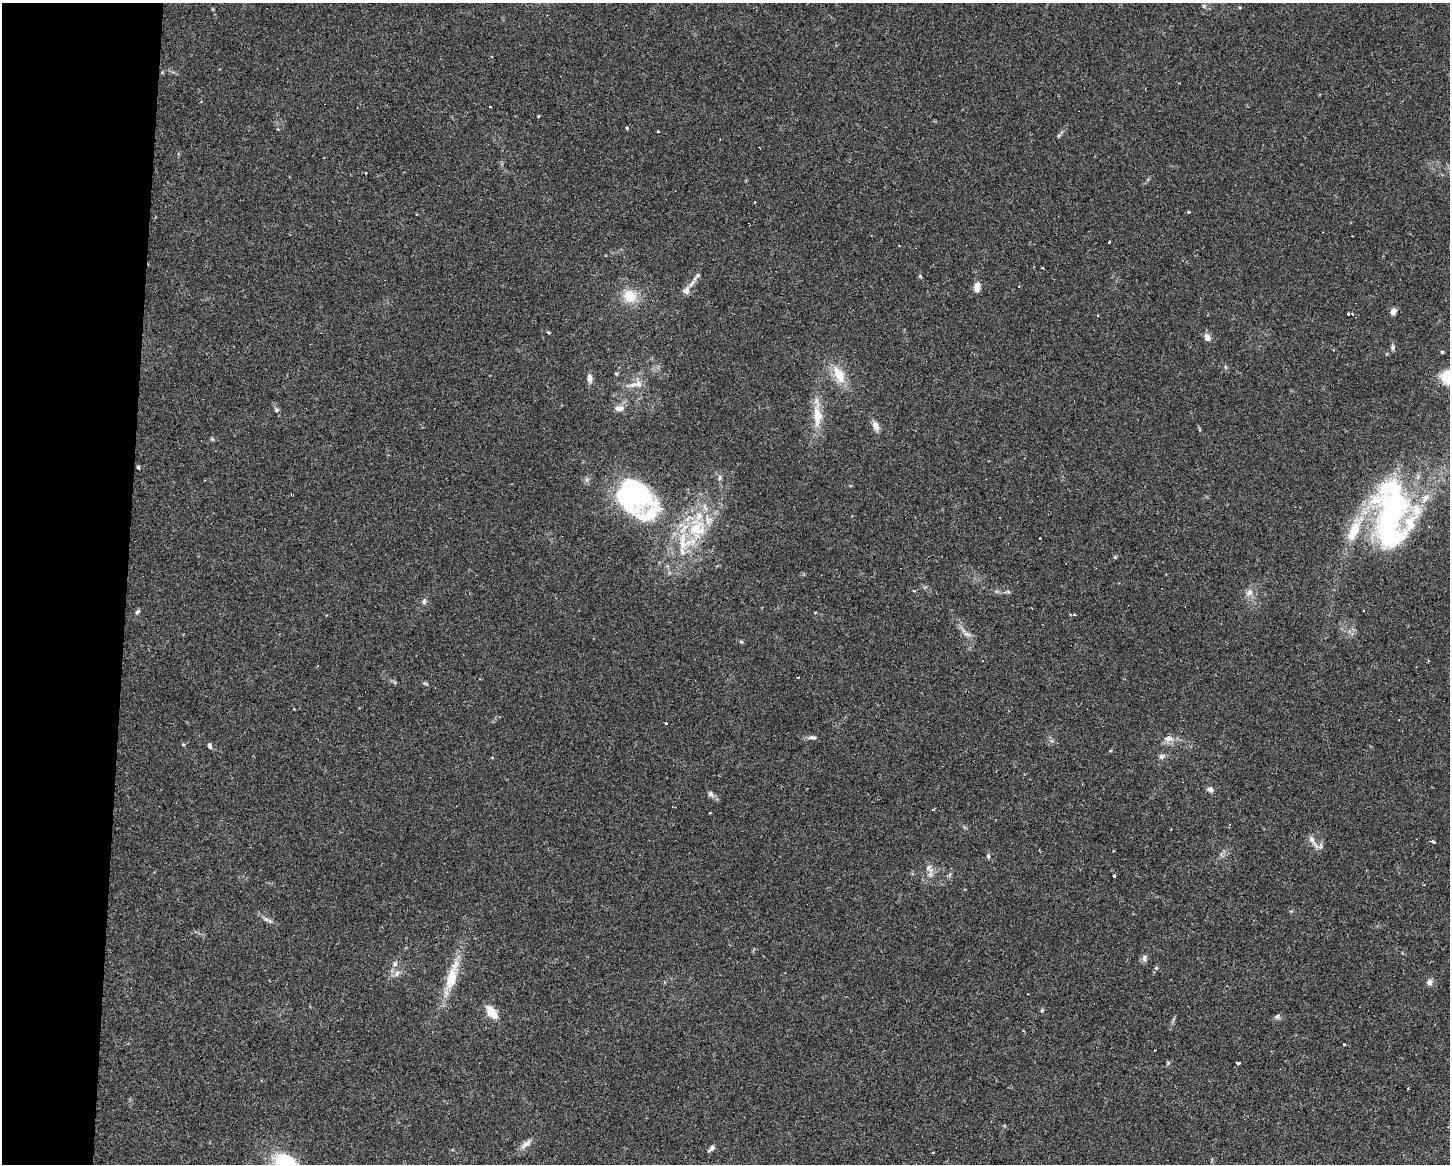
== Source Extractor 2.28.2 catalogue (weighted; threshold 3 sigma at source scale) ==
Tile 4 of 3 x 4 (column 1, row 2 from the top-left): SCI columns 298-1745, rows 2344-3505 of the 4749 x 4707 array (HDU 1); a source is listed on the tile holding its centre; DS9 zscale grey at full resolution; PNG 1452 x 1166 px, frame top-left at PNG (2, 3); no overlay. Shown black and unused: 9% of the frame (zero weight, under 2 of 3 exposures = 4% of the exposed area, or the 3 px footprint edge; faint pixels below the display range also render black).
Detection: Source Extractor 2.28.2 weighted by HDU 2 'WHT'; one run over the whole footprint, this tile lists its part. Background 0.0342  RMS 0.0051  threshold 0.0231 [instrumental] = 3 sigma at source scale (4.5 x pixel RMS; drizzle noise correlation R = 1.50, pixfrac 1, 0.05/0.05 arcsec/px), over >= 5 px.
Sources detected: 96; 4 inside a brighter object's white glare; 8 cosmic-ray / hot-pixel residue — not listed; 9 inside a brighter listed object's ellipse — not listed separately; the other 75 listed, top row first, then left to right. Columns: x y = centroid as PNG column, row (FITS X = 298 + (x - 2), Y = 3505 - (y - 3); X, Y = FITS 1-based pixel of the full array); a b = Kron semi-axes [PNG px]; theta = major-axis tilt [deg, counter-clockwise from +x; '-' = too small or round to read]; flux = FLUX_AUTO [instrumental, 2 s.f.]
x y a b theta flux
1204 6 6 5 - 0.92
492 57 3 3 - 0.39
490 106 3 2 - 0.47
627 127 3 3 - 1.6
278 129 5 4 - 0.47
658 132 3 3 - 1.3
1059 135 6 4 20 0.72
754 202 3 2 - 0.58
1188 212 3 3 - 2.7
1109 242 3 3 - 3.6
698 275 7 6 - 1.2
920 276 4 4 - 0.55
977 287 11 6 80 3.8
686 291 10 8 73 2.7
630 296 17 15 -32 10
1393 311 7 5 67 2.8
1348 313 3 3 - 1.1
1352 314 3 3 - 0.53
1097 316 3 3 - 0.52
548 332 5 3 - 0.55
1207 338 10 8 -50 2.3
1393 347 8 5 84 1.1
1442 352 4 4 - 0.56
616 373 5 3 - 0.54
839 375 23 11 -62 10
590 378 9 6 -88 2.7
639 384 9 8 - 3.1
619 408 12 8 15 3.1
276 410 6 5 - 0.85
817 414 26 12 -78 9.5
876 426 12 7 -69 3.3
138 467 3 3 - 0.91
720 478 8 4 81 1.1
647 515 69 59 -56 74
1389 515 76 37 -89 100
1351 537 10 10 - 4
1040 538 3 2 - 0.59
1115 557 5 4 - 0.59
914 590 4 3 - 0.7
1249 593 11 7 28 2.7
424 601 8 5 70 1.3
137 612 7 5 56 1
1074 615 4 4 - 1.1
967 634 8 4 -36 1.5
741 642 5 4 - 0.6
797 677 4 2 - 0.44
424 683 6 4 -17 0.67
666 723 3 3 - 1.8
813 737 11 5 -3 1.5
1168 739 10 9 - 3.1
210 745 7 4 -75 1.3
1162 756 8 6 26 1.6
1210 789 6 5 - 2.4
710 794 7 7 - 1.4
1312 840 21 6 -55 3.3
1432 841 4 3 - 3.3
988 856 3 3 - 3.2
929 868 15 9 -59 3.1
1114 875 3 3 - 1.5
1423 885 3 2 - 0.38
266 919 8 5 -44 1.4
1144 958 10 6 83 1.6
395 964 8 7 - 1.7
1156 968 5 4 - 0.6
397 973 9 6 70 1.9
451 978 35 14 77 14
1429 982 8 7 - 1.8
1042 1010 5 4 - 0.6
491 1012 14 8 -52 8.1
1277 1016 8 6 27 1.3
1344 1044 3 3 - 1.3
1168 1063 5 4 - 0.65
1238 1063 3 3 - 7.3
526 1144 17 7 38 3
711 1148 9 5 45 1.5